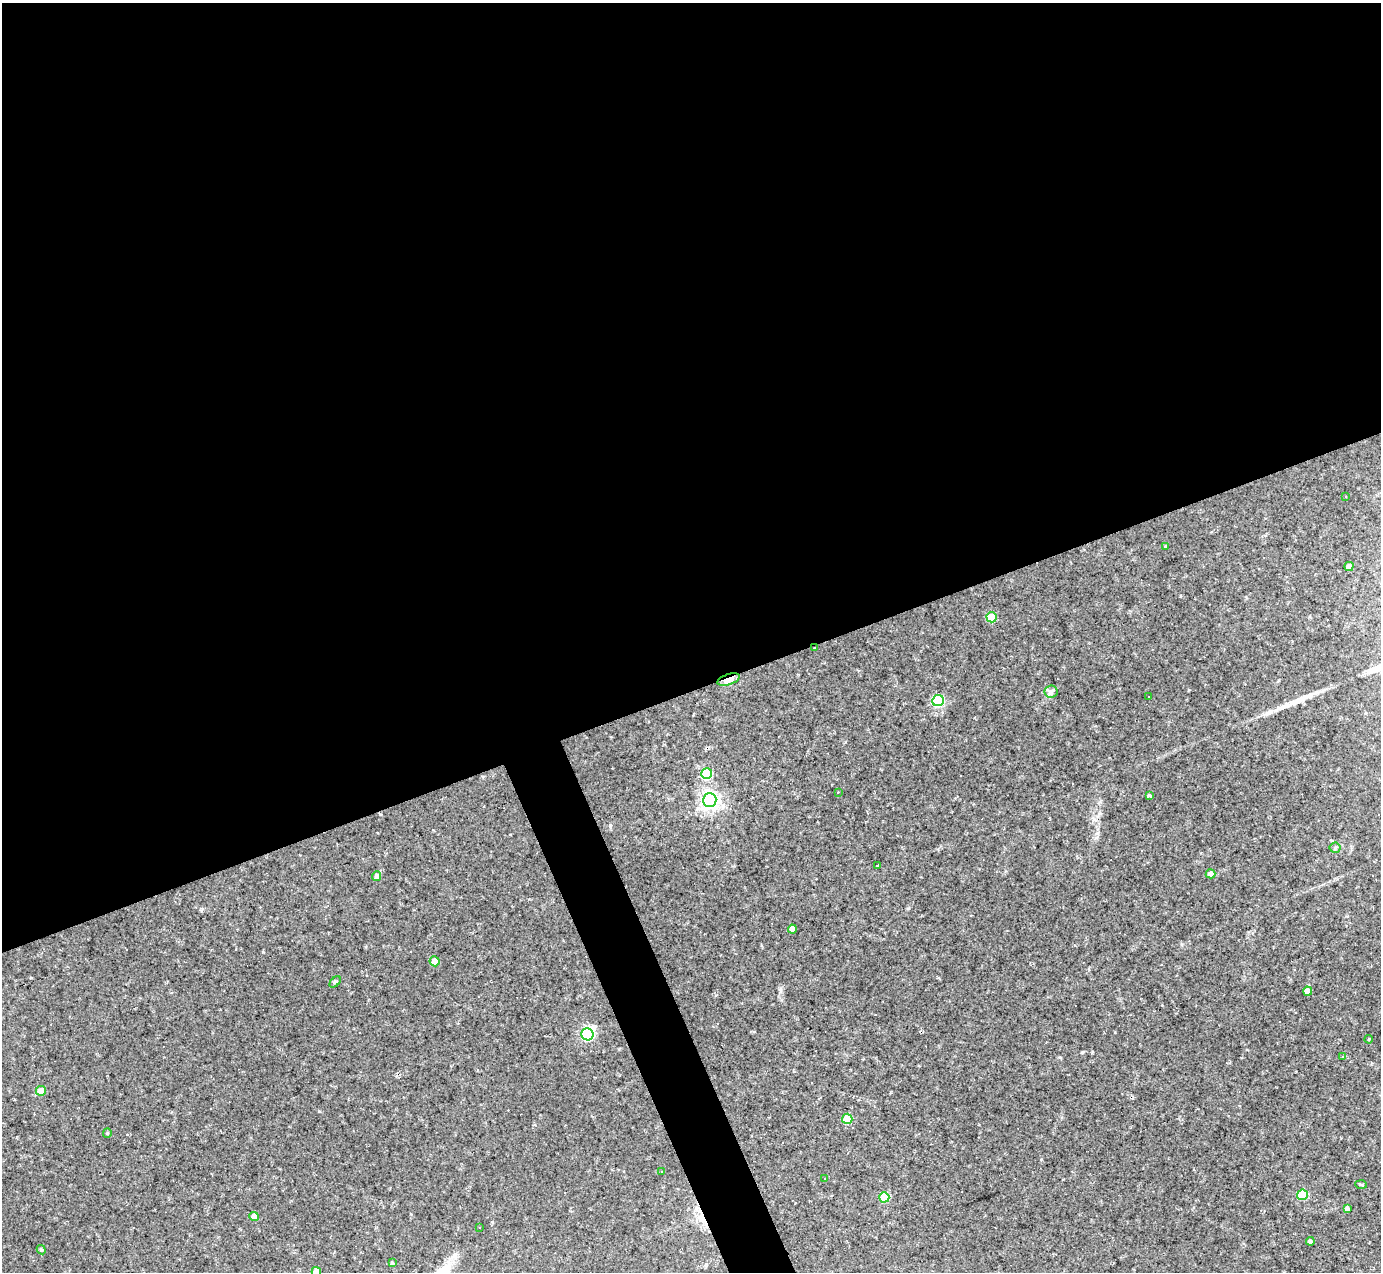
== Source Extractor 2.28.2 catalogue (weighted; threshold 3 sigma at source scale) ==
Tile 2 of 4 x 4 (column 2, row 1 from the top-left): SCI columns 1381-2759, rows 4088-5357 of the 5518 x 5505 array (HDU 1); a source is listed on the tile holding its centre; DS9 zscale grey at full resolution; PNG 1383 x 1274 px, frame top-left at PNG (2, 3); each listed source drawn as its Kron ellipse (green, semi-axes under 4 px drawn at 4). Shown black and unused: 56% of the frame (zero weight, under 2 of 3 exposures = <1% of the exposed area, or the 3 px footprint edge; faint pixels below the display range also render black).
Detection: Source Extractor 2.28.2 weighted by HDU 2 'WHT'; one run over the whole footprint, this tile lists its part. Background 0.0441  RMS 0.0075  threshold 0.0336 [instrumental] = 3 sigma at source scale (4.5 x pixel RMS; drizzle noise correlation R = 1.50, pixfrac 1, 0.05/0.05 arcsec/px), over >= 5 px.
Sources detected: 65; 1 inside a brighter object's white glare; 24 cosmic-ray / hot-pixel residue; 1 long thin detection or spike segment (spike, bleed or trail) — neither listed nor drawn; the other 39 listed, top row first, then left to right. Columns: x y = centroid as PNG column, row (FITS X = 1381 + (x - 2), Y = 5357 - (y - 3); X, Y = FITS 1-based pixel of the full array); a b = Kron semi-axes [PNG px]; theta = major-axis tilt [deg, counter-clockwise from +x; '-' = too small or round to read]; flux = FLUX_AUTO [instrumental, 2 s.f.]
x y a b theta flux
1345 496 3 2 - 0.59
1166 546 4 3 - 0.78
1349 567 5 4 - 4
992 617 5 5 - 23
814 648 2 2 - 0.91
728 679 12 5 18 11
1051 692 6 6 - 2.1
1149 697 3 2 - 0.82
938 701 6 5 - 64
707 774 5 5 - 49
838 792 3 3 - 0.61
1149 796 4 3 - 3.8
710 800 7 7 - 270
1335 848 5 5 - 1.2
878 866 3 2 - 0.71
1211 874 5 4 - 4.1
377 876 5 4 - 2.3
792 929 4 4 - 5.2
435 961 5 5 - 5.8
335 982 7 4 44 1.1
1308 991 4 4 - 7.9
587 1034 6 6 - 76
1369 1039 4 3 - 0.64
1343 1056 4 3 - 1
41 1091 5 5 - 9.1
847 1119 5 5 - 25
107 1133 4 4 - 0.84
662 1171 3 2 - 0.69
825 1178 3 2 - 0.86
1361 1184 6 4 -4 0.9
1302 1195 5 5 - 34
884 1197 5 5 - 23
1347 1208 4 4 - 2
254 1217 5 4 - 7.5
480 1228 3 3 - 3.1
1310 1241 4 4 - 2
41 1250 5 4 - 1.1
392 1263 4 4 - 1
316 1272 5 4 - 12
Overlapping masked pixels (flux is a lower limit): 2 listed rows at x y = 814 648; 728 679
Isophote crosses this tile's border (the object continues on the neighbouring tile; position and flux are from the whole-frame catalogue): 1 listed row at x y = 316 1272
Unlisted compact peaks at least as high as the median listed source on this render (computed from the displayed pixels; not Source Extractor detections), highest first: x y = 908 908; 263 952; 1092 1052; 610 826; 1082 1052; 1182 944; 780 989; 1115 1032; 1180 596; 1097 833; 1189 690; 1041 1159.